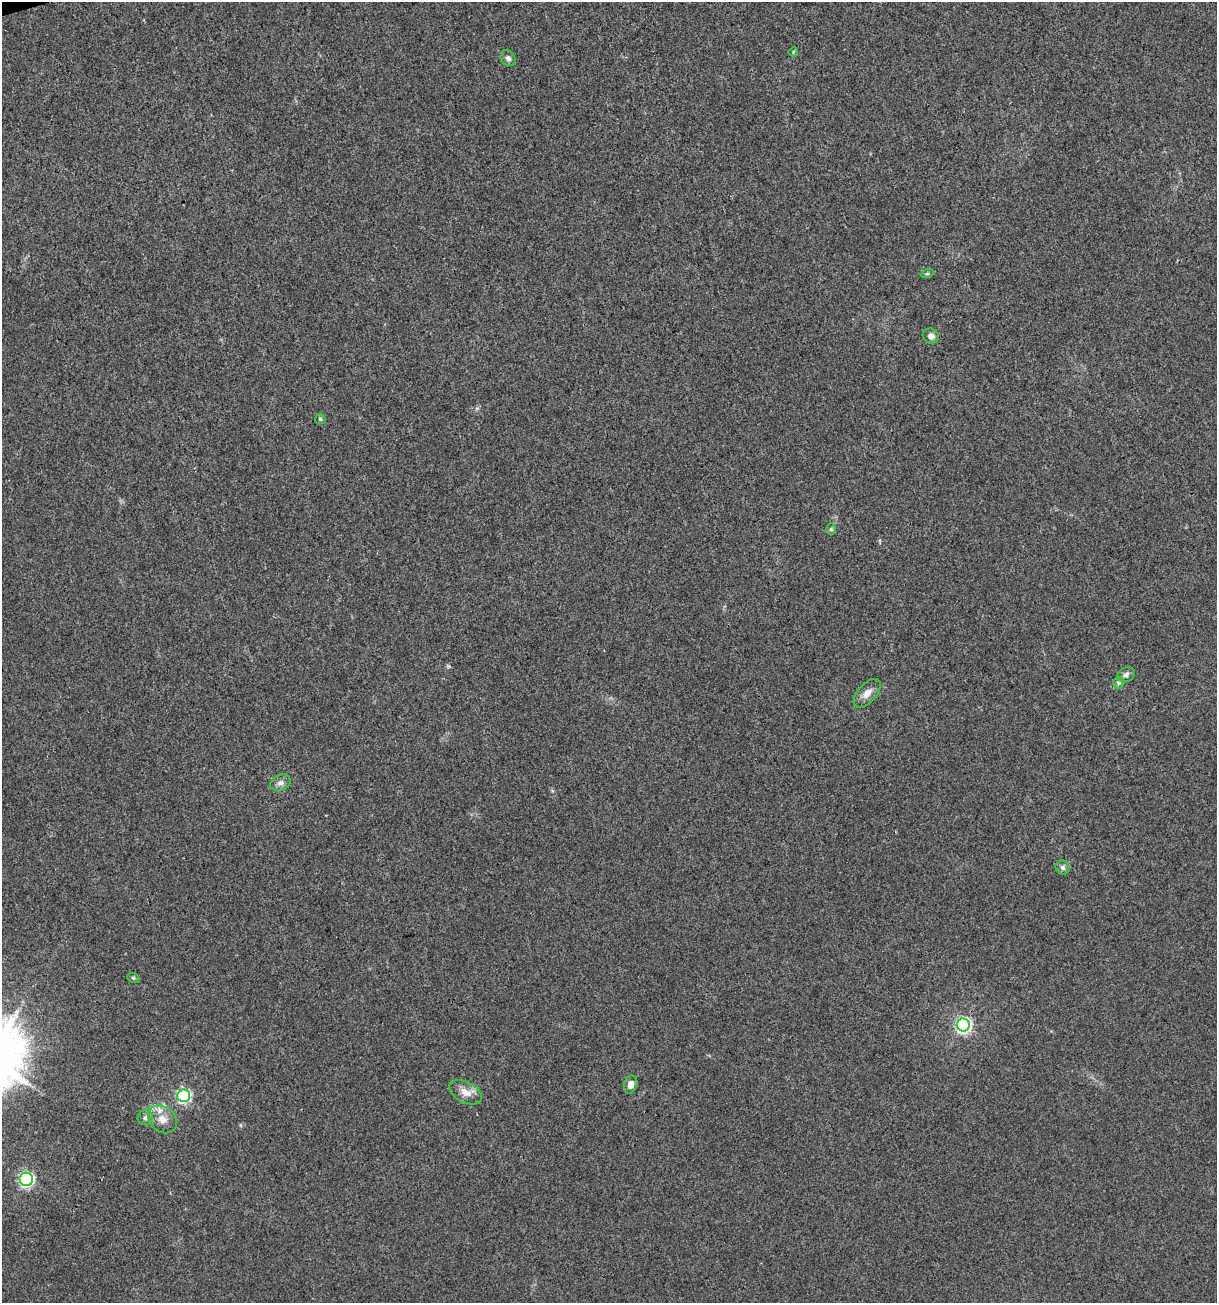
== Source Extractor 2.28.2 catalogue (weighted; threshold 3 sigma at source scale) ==
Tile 11 of 4 x 4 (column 3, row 3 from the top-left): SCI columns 2532-3746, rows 1303-2603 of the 5012 x 5207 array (HDU 1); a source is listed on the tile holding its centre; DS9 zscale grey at full resolution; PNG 1219 x 1305 px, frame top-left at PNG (2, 2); each listed source drawn as its Kron ellipse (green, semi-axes under 4 px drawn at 4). Shown black and unused: <1% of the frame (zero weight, under 3 of 4 exposures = <1% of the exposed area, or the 3 px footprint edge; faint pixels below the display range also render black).
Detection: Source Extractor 2.28.2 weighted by HDU 2 'WHT'; one run over the whole footprint, this tile lists its part. Background 0.00336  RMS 0.0026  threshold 0.0118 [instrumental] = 3 sigma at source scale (4.5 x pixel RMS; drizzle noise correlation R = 1.50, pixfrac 1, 0.0396/0.0396 arcsec/px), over >= 5 px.
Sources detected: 19; all 19 listed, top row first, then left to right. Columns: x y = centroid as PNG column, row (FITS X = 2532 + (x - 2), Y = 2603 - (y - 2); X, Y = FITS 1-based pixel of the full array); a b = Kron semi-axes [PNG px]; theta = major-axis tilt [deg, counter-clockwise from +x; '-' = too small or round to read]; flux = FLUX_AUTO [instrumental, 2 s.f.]
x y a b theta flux
793 52 5 3 - 0.29
508 58 8 6 -53 0.86
927 274 6 4 19 0.37
931 336 8 7 - 1.2
320 419 5 5 - 0.43
831 529 6 5 - 0.49
1126 675 9 7 27 0.89
1118 683 6 5 - 0.6
867 693 17 9 48 2.1
280 783 11 8 26 1.2
1063 867 7 6 - 0.86
133 978 6 4 -20 0.4
963 1025 6 6 - 77
631 1084 9 6 74 1.7
465 1092 18 10 -26 2.9
184 1096 6 6 - 46
145 1118 8 7 - 0.84
162 1119 16 12 -40 3.3
26 1179 6 6 - 56